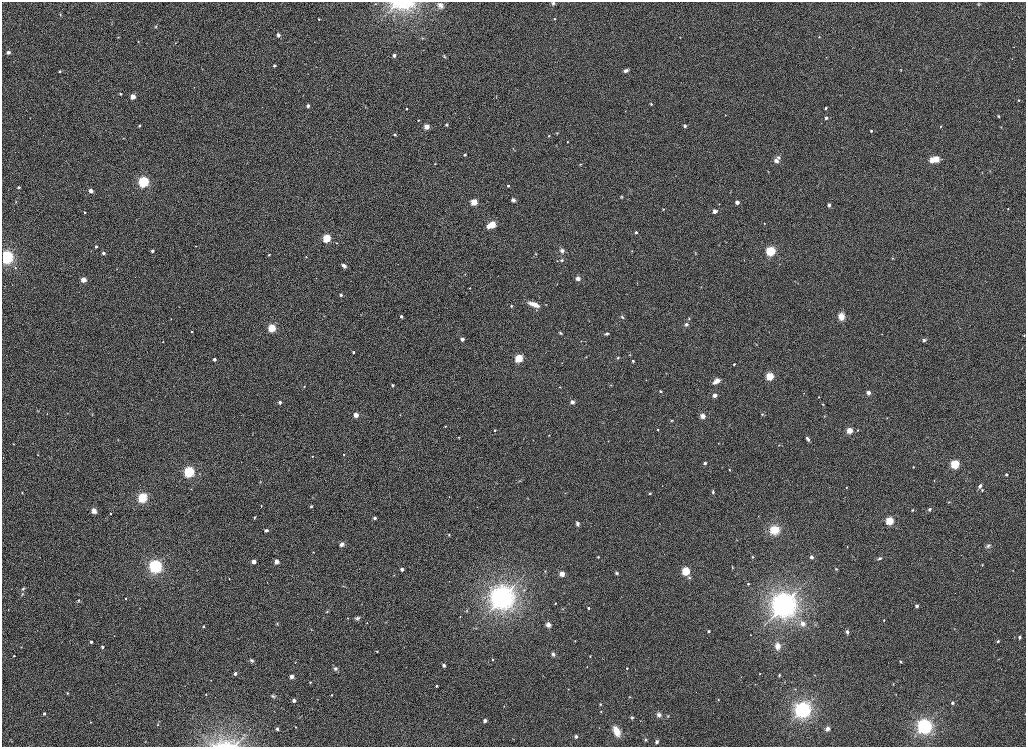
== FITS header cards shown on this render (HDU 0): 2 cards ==
NAXIS1  =                 2048
NAXIS2  =                 1489

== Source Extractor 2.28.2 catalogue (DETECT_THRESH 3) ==
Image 2048 x 1489 px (HDU 0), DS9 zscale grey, zoomed out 1/2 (1 PNG px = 2 x 2 image px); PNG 1028 x 749 px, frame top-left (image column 1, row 1489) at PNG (2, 2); no overlay
Background 1200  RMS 7.1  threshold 21.3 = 3 sigma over >= 5 px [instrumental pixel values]
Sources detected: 321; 6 cannot appear on this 1/2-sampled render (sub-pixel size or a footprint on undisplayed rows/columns) and are not listed; the other 315 listed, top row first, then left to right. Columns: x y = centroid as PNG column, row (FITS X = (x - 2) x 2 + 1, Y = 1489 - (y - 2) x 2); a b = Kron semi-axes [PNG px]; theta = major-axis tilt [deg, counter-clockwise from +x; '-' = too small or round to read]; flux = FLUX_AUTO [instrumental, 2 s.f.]
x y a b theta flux
553 3 4 4 - 3000
375 4 2 2 - 820
978 4 4 3 - 1300
402 5 32 11 3 47000
440 5 7 6 - 5500
60 14 3 3 - 970
319 19 3 3 - 1500
554 19 2 2 - 1600
155 26 4 3 - 1500
278 35 3 2 - 8200
118 37 3 2 - 820
680 37 3 2 - 650
819 37 3 2 - 1100
423 38 4 3 - 1100
138 41 3 3 - 930
175 43 3 2 - 680
1014 47 2 2 - 520
8 52 4 3 - 4700
394 55 3 2 - 8100
445 57 6 3 -43 1700
274 65 2 2 - 3100
901 70 4 2 - 870
59 71 3 3 - 1900
626 71 6 4 27 4300
120 94 2 2 - 1700
133 96 3 3 - 24000
1018 100 2 2 - 1900
651 104 2 2 - 2000
308 106 2 2 - 7200
826 108 3 2 - 2900
407 109 2 2 - 1400
625 111 2 2 - 460
725 115 2 2 - 460
998 116 4 4 - 2000
826 118 3 2 - 6000
418 120 2 2 - 1400
139 125 2 2 - 2600
447 125 4 4 - 2200
685 126 3 2 - 6400
940 126 3 2 - 1300
426 127 3 3 - 29000
1001 127 3 3 - 670
871 131 3 3 - 2500
557 133 4 3 - 1300
395 134 3 3 - 2100
549 136 2 2 - 1800
124 138 3 2 - 630
567 142 2 2 - 1300
513 148 3 2 - 890
515 150 3 2 - 820
465 155 3 3 - 2500
778 157 5 4 - 2700
936 159 3 3 - 55000
932 160 3 3 - 28000
776 161 4 4 - 8300
435 164 4 2 - 1000
580 164 4 3 - 1100
768 171 4 2 - 820
989 171 3 3 - 790
982 172 4 2 - 770
143 182 5 5 - 110000
508 186 2 2 - 2700
18 187 3 2 - 3200
90 191 3 3 - 14000
622 197 5 4 - 1700
513 200 5 4 - 3600
16 202 4 2 - 930
474 202 3 3 - 56000
737 202 3 3 - 11000
719 204 2 2 - 660
829 205 3 2 - 6800
663 209 3 2 - 1200
1008 209 3 2 - 1100
715 211 3 3 - 15000
84 212 2 2 - 2000
492 224 3 3 - 67000
764 224 2 2 - 600
488 226 3 3 - 12000
636 232 2 2 - 3700
327 238 3 3 - 110000
336 243 3 3 - 1100
96 247 2 2 - 4400
152 251 2 2 - 4700
562 251 6 5 - 5400
632 251 3 2 - 960
770 251 4 4 - 140000
103 253 3 3 - 4400
695 253 3 2 - 790
536 254 3 3 - 980
269 255 3 2 - 1400
6 257 6 6 - 210000
306 257 2 2 - 810
892 258 3 2 - 1000
562 260 4 4 - 2200
557 261 3 3 - 780
344 266 6 3 -35 5100
15 268 4 3 - 1400
117 269 2 2 - 480
465 275 3 2 - 520
578 278 5 4 - 6000
83 280 3 3 - 26000
637 283 2 2 - 690
557 284 3 2 - 470
470 288 2 2 - 530
341 295 3 2 - 4000
534 304 11 4 -19 17000
546 304 3 3 - 820
511 306 2 2 - 1800
361 315 3 2 - 530
324 316 3 2 - 630
401 316 2 2 - 4500
841 316 6 5 - 18000
622 317 6 4 -47 2500
689 319 3 2 - 1200
686 324 4 3 - 4000
272 328 3 3 - 97000
192 331 2 2 - 1300
560 333 5 3 - 1900
606 334 4 3 - 3100
882 334 2 2 - 550
1024 335 2 2 - 1100
462 339 3 2 - 10000
924 340 3 3 - 4800
581 341 3 2 - 680
163 342 2 2 - 580
756 345 3 3 - 840
353 352 2 2 - 2300
629 355 4 3 - 1200
586 357 3 2 - 800
519 358 3 3 - 120000
618 358 4 4 - 2000
214 359 2 2 - 6600
633 361 2 2 - 2700
734 364 2 2 - 2100
770 376 3 3 - 100000
646 380 3 2 - 580
716 381 9 5 34 9000
393 385 4 3 - 1800
611 385 3 3 - 800
304 386 2 2 - 1200
560 387 3 3 - 1200
661 391 2 2 - 2600
868 392 3 3 - 12000
804 393 2 1 - 470
715 395 3 3 - 16000
819 397 2 2 - 1100
280 402 2 2 - 5600
572 402 4 4 - 4800
823 404 3 3 - 1000
68 413 2 2 - 470
47 414 2 2 - 450
762 414 3 3 - 1400
356 415 3 3 - 29000
400 415 2 2 - 550
702 416 5 4 - 11000
825 416 3 3 - 940
887 418 3 3 - 900
671 421 4 3 - 1200
445 426 3 2 - 1300
495 430 2 2 - 1700
658 430 2 2 - 1800
849 430 3 3 - 52000
858 430 3 2 - 780
549 435 3 2 - 670
459 437 3 3 - 710
808 439 6 3 -53 4500
118 440 2 2 - 440
608 441 2 2 - 510
718 443 3 2 - 540
13 444 2 2 - 960
779 445 3 2 - 680
344 454 2 2 - 1000
38 455 2 2 - 830
312 456 3 2 - 1000
705 463 2 2 - 5600
955 464 3 3 - 170000
913 467 3 2 - 1100
729 470 2 2 - 1100
189 472 5 5 - 140000
200 474 3 3 - 870
1006 474 3 3 - 3500
934 480 2 2 - 720
519 481 6 2 24 1400
980 486 6 4 58 5600
846 487 3 2 - 1200
982 490 4 4 - 2000
713 492 4 3 - 2500
22 493 2 2 - 1100
650 493 2 2 - 2200
449 497 2 2 - 650
142 498 4 3 - 210000
949 502 5 3 - 1300
261 506 2 2 - 1300
311 506 2 2 - 2900
477 507 2 2 - 380
929 509 5 4 - 3500
912 510 4 4 - 1600
94 511 6 5 - 7200
111 513 2 2 - 1600
255 517 4 2 - 1300
375 518 2 2 - 6200
889 521 3 3 - 120000
577 524 5 3 - 3600
266 530 4 3 - 3200
774 530 7 6 - 34000
449 535 2 2 - 1700
341 544 5 4 - 5300
847 546 2 2 - 810
988 546 8 5 40 4100
313 552 2 2 - 640
598 557 3 3 - 1600
752 557 2 2 - 1500
811 557 2 2 - 8100
880 558 6 4 18 3300
254 561 3 3 - 16000
276 561 3 3 - 24000
982 565 4 3 - 1300
155 566 6 6 - 180000
732 567 5 2 - 1100
402 569 2 2 - 7900
836 569 4 3 - 1700
1013 570 2 2 - 380
545 571 2 2 - 540
686 571 3 3 - 140000
616 573 4 4 - 2500
562 574 3 3 - 33000
394 575 2 2 - 550
689 578 5 4 - 2300
748 584 2 2 - 2300
23 589 5 4 - 2600
22 594 4 3 - 1700
125 598 2 2 - 980
502 598 12 11 - 550000
78 600 3 3 - 1900
555 603 2 2 - 1000
784 605 12 12 - 560000
917 606 2 2 - 7600
140 608 2 1 - 380
589 608 2 2 - 2600
563 609 3 3 - 860
467 611 5 3 - 1700
327 612 3 3 - 1300
460 616 3 2 - 610
347 618 2 2 - 630
357 618 5 5 - 3300
884 620 2 2 - 1200
367 623 2 1 - 670
277 624 4 3 - 1400
803 624 3 3 - 13000
548 625 6 5 - 5700
203 626 3 3 - 1400
954 629 3 2 - 560
311 630 3 2 - 530
709 631 2 2 - 4300
847 632 4 3 - 4900
1019 637 4 3 - 3100
575 641 3 2 - 780
998 641 3 2 - 2800
91 642 2 2 - 4200
778 646 7 5 -89 11000
21 647 3 2 - 610
102 647 2 2 - 5600
377 652 2 2 - 1500
553 654 5 4 - 4500
14 656 2 2 - 1700
590 656 3 2 - 870
998 659 4 2 - 790
252 660 4 4 - 3900
493 660 2 2 - 1700
295 662 3 2 - 480
900 662 4 3 - 1900
444 665 4 4 - 3200
587 666 2 2 - 630
627 668 2 2 - 1500
335 669 5 4 - 3900
235 674 2 2 - 8600
760 674 3 2 - 1000
779 675 3 3 - 1600
814 675 3 2 - 490
292 677 5 5 - 5200
310 682 2 2 - 1600
785 682 3 2 - 410
893 684 3 3 - 1000
437 686 3 3 - 1900
568 689 3 3 - 770
67 693 3 3 - 1500
206 695 2 2 - 1400
331 695 3 3 - 1400
273 696 6 4 -24 2800
630 697 3 3 - 950
294 700 2 2 - 9800
718 700 2 2 - 750
952 703 2 2 - 5800
600 704 3 3 - 1600
504 706 2 2 - 560
803 710 9 8 - 250000
601 711 3 3 - 880
44 714 2 2 - 3600
659 715 7 5 -67 5600
668 716 4 3 - 1300
632 718 5 4 - 2100
485 721 3 2 - 12000
91 722 2 2 - 540
157 725 4 3 - 1300
924 726 8 8 - 210000
295 727 2 2 - 1500
277 729 2 2 - 6000
828 729 3 2 - 20000
616 731 9 5 -67 24000
576 736 4 3 - 4000
645 740 4 3 - 2100
145 741 3 2 - 640
657 742 4 3 - 3900
225 745 31 9 0 22000
235 745 16 5 45 6500
At the frame edge (FLAGS 8, measured only in part): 5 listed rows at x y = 553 3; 402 5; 6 257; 225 745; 235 745
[6 sub-pixel or undisplayed-footprint detections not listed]